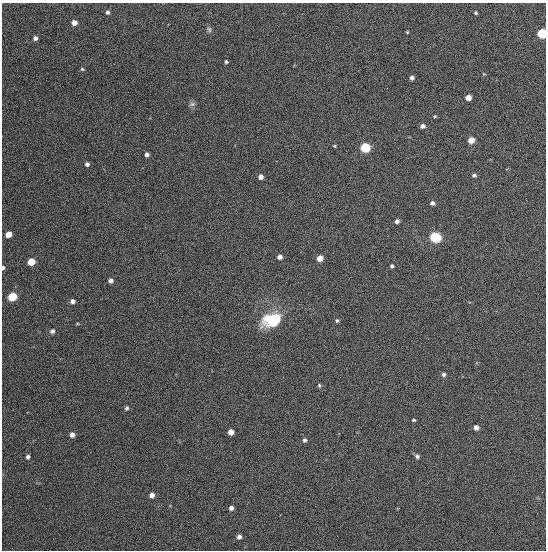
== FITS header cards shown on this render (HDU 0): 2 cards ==
NAXIS1  =                  544
NAXIS2  =                  548

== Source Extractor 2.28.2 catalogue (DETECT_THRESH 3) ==
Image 544 x 548 px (HDU 0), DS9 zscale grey, 1 PNG px = 1 image px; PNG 548 x 552 px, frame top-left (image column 1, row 548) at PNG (2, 3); no overlay
Background 1350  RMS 63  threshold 189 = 3 sigma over >= 5 px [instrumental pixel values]
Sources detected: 51; all 51 listed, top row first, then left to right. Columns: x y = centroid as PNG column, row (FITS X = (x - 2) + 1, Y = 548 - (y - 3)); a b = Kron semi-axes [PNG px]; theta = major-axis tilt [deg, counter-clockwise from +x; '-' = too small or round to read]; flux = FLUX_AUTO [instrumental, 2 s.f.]
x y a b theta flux
108 12 5 4 - 9300
476 13 4 3 - 5900
74 23 4 4 - 31000
209 29 8 6 -74 9800
407 32 3 3 - 3900
542 34 6 5 - 270000
35 38 4 4 - 15000
226 62 3 3 - 6200
82 69 4 4 - 5300
484 74 5 3 - 3100
412 78 4 4 - 13000
468 98 5 4 - 34000
192 104 9 5 9 10000
435 116 5 4 - 4600
423 126 5 5 - 16000
471 140 5 5 - 54000
334 146 4 3 - 4200
365 147 5 5 - 320000
147 154 4 4 - 14000
87 164 4 4 - 13000
474 175 5 4 - 8900
260 177 4 4 - 24000
432 203 5 4 - 12000
397 221 5 4 - 12000
8 234 5 4 - 57000
435 237 6 5 - 530000
280 257 4 4 - 22000
320 258 5 4 - 50000
31 262 5 5 - 110000
392 266 4 3 - 7100
3 268 4 3 - 13000
111 280 4 4 - 19000
12 296 5 5 - 220000
73 301 4 4 - 18000
271 320 20 14 17 190000
337 321 5 5 - 6800
77 324 5 3 - 3700
52 331 5 4 - 13000
444 374 5 5 - 8600
319 385 6 4 -75 5900
127 408 5 4 - 8300
414 420 4 3 - 5200
476 427 5 4 - 18000
231 432 5 5 - 35000
72 435 5 5 - 19000
304 440 6 5 - 9400
417 456 5 5 - 9900
28 457 4 4 - 11000
152 495 5 5 - 20000
231 508 4 4 - 14000
239 537 5 4 - 14000
At the frame edge (FLAGS 8, measured only in part): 2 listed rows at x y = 542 34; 3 268